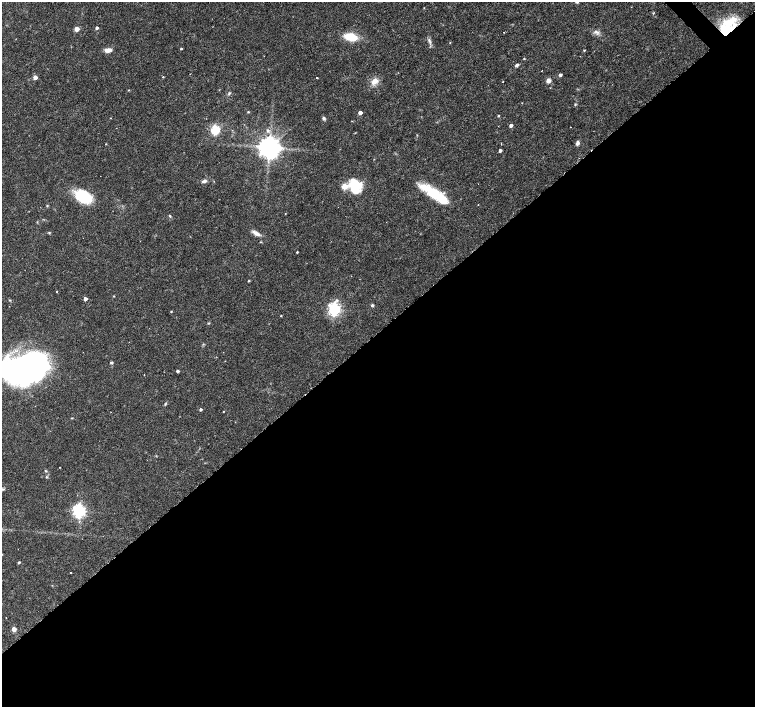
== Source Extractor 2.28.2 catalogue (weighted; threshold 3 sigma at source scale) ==
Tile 15 of 4 x 4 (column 3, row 4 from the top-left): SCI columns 3019-4523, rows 215-1623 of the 6027 x 6001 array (HDU 1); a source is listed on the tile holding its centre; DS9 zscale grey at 2 x 2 block average (1 PNG px = mean of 2 x 2 image px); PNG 757 x 709 px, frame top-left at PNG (2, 2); no overlay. Shown black and unused: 53% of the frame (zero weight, under 3 of 6 exposures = <1% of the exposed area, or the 3 px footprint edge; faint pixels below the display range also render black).
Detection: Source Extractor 2.28.2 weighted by HDU 2 'WHT'; one run over the whole footprint, this tile lists its part. Background 0.0188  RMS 0.0016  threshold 0.00671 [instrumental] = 3 sigma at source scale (4.09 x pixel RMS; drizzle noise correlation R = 1.36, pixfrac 0.8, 0.0396/0.0396 arcsec/px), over >= 5 px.
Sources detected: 76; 2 inside a brighter object's white glare — not listed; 2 inside a brighter listed object's ellipse — not listed separately; the other 72 listed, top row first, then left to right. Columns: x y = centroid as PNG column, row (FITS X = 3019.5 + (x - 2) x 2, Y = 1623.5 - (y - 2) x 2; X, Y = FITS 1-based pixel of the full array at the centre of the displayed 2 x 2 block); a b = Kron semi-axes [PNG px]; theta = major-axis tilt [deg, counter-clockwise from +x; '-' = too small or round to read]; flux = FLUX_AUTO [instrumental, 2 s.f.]
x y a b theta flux
653 13 4 2 - 0.2
96 28 3 2 - 0.84
76 29 3 3 - 4.7
727 30 24 13 41 16
504 32 2 2 - 0.14
597 32 8 5 -23 1.3
350 37 11 6 -9 9.6
429 41 9 3 -70 1
450 43 3 2 - 0.16
181 49 3 2 - 0.39
108 50 8 5 5 2.2
584 50 3 2 - 0.3
524 58 2 2 - 0.31
517 65 4 3 - 0.76
560 75 3 3 - 0.98
35 77 3 3 - 2.6
163 77 3 2 - 0.26
317 78 2 2 - 0.28
548 80 5 4 - 1.7
374 81 11 7 35 2.8
503 81 2 2 - 0.15
128 90 3 2 - 0.19
229 93 4 3 - 0.47
575 104 4 2 - 0.3
248 112 2 2 - 0.3
360 113 3 2 - 2.3
498 116 3 2 - 0.32
324 118 5 4 - 0.63
352 121 3 2 - 0.14
511 125 3 2 - 1.5
215 130 4 3 - 32
268 131 4 4 - 0.84
577 143 5 4 - 1.1
106 144 2 2 - 0.19
501 144 3 2 - 0.17
269 147 5 5 - 410
500 150 2 2 - 1.4
204 181 6 4 33 1.1
355 185 16 12 -62 12
434 194 32 9 -35 16
83 196 15 10 -30 18
47 206 4 3 - 0.3
285 214 2 2 - 0.17
170 216 4 3 - 0.32
256 233 11 4 -29 2
261 242 3 2 - 0.24
297 252 2 2 - 0.34
249 281 3 2 - 0.27
57 291 2 2 - 0.19
114 296 2 2 - 0.29
85 299 2 2 - 1.8
10 300 3 3 - 0.29
372 305 3 3 - 0.72
334 309 4 4 - 77
171 311 3 2 - 0.29
281 316 2 2 - 0.24
209 323 3 3 - 0.27
111 363 4 3 - 0.41
24 371 43 24 11 110
177 371 2 2 - 0.86
144 375 2 2 - 0.13
165 404 4 3 - 0.38
200 409 3 3 - 0.7
223 411 2 2 - 0.19
72 418 3 2 - 0.24
60 467 2 2 - 0.15
46 471 3 3 - 0.36
79 511 4 4 - 93
2 554 2 2 - 0.19
19 562 2 2 - 0.56
71 573 2 2 - 0.35
14 629 3 3 - 4.3
Overlapping masked pixels (flux is a lower limit): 1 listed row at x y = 727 30
Isophote crosses this tile's border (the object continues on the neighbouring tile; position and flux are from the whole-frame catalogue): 2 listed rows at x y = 24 371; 2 554
Diffuse or blended objects may show on this block-average render without a row.